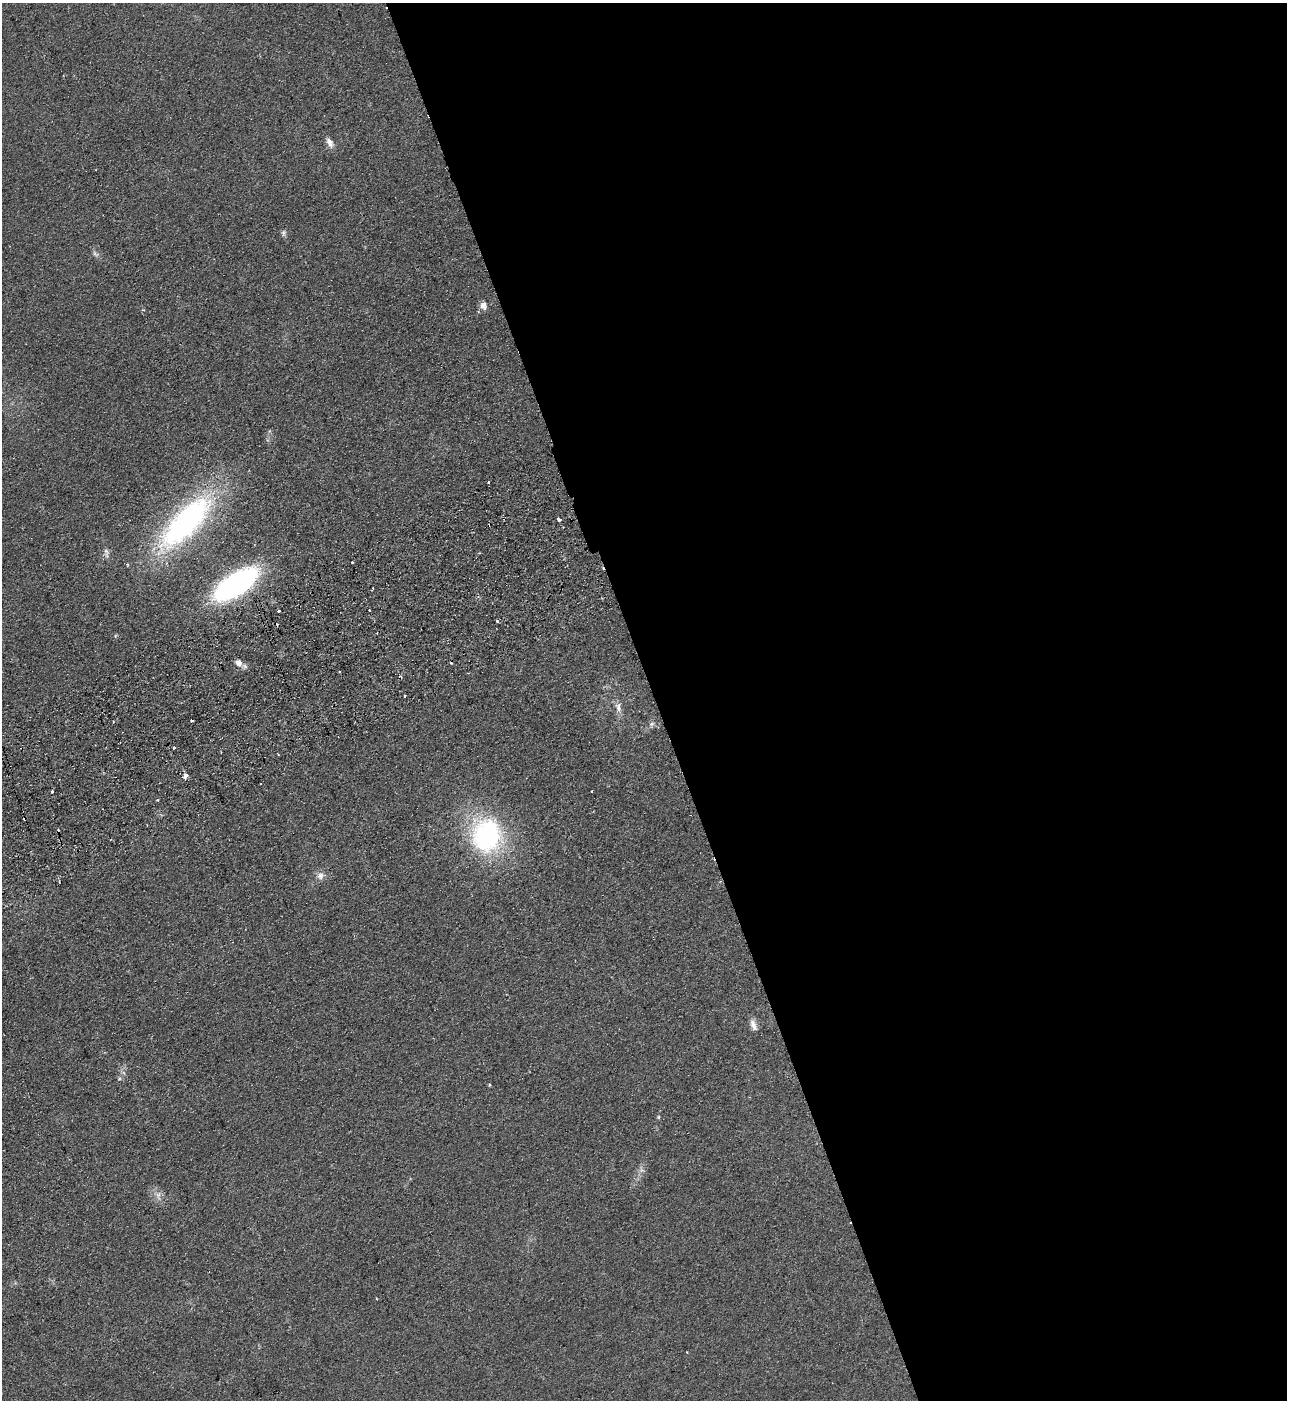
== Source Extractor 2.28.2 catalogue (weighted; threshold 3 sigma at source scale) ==
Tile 8 of 4 x 4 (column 4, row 2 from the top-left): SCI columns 4038-5322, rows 2852-4249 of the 5634 x 5702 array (HDU 1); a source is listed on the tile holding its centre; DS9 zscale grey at full resolution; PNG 1289 x 1402 px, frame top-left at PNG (2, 3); no overlay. Shown black and unused: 49% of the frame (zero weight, under 2 of 3 exposures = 3% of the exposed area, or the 3 px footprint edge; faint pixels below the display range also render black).
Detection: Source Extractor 2.28.2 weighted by HDU 2 'WHT'; one run over the whole footprint, this tile lists its part. Background 0.113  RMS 0.011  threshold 0.0487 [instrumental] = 3 sigma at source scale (4.5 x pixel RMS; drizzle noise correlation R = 1.50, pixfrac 1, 0.05/0.05 arcsec/px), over >= 5 px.
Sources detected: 40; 1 too faint to see at this stretch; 9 cosmic-ray / hot-pixel residue — not listed; the other 30 listed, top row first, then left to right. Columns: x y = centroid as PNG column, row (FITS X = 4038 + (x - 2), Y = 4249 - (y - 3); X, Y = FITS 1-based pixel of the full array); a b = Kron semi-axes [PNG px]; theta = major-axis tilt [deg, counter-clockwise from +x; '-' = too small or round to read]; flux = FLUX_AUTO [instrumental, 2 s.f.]
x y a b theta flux
330 142 14 8 -60 6.4
283 233 9 6 89 2.6
95 254 10 5 -44 3.2
483 305 11 9 -75 7
558 519 3 3 - 8.1
185 522 65 23 46 280
106 553 15 5 -81 4.1
352 562 3 3 - 1.8
236 584 37 16 35 270
278 611 3 3 - 3
497 621 3 3 - 4.1
115 636 6 3 71 1.2
239 663 10 8 -56 7.3
339 672 3 2 - 1.1
405 696 3 2 - 1.3
618 707 13 8 -77 6.6
192 720 3 2 - 1.6
652 724 8 5 20 2.7
174 748 3 3 - 3
185 776 4 3 - 24
52 791 3 3 - 2.4
158 800 3 3 - 2.2
487 835 34 29 90 170
320 876 11 9 73 6.1
753 1025 15 7 -69 6.5
119 1078 7 5 68 1.9
489 1085 4 3 - 1.2
658 1117 5 4 - 1.2
642 1170 11 7 -66 4.1
687 1352 3 3 - 0.79
Overlapping masked pixels (flux is a lower limit): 1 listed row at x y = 236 584